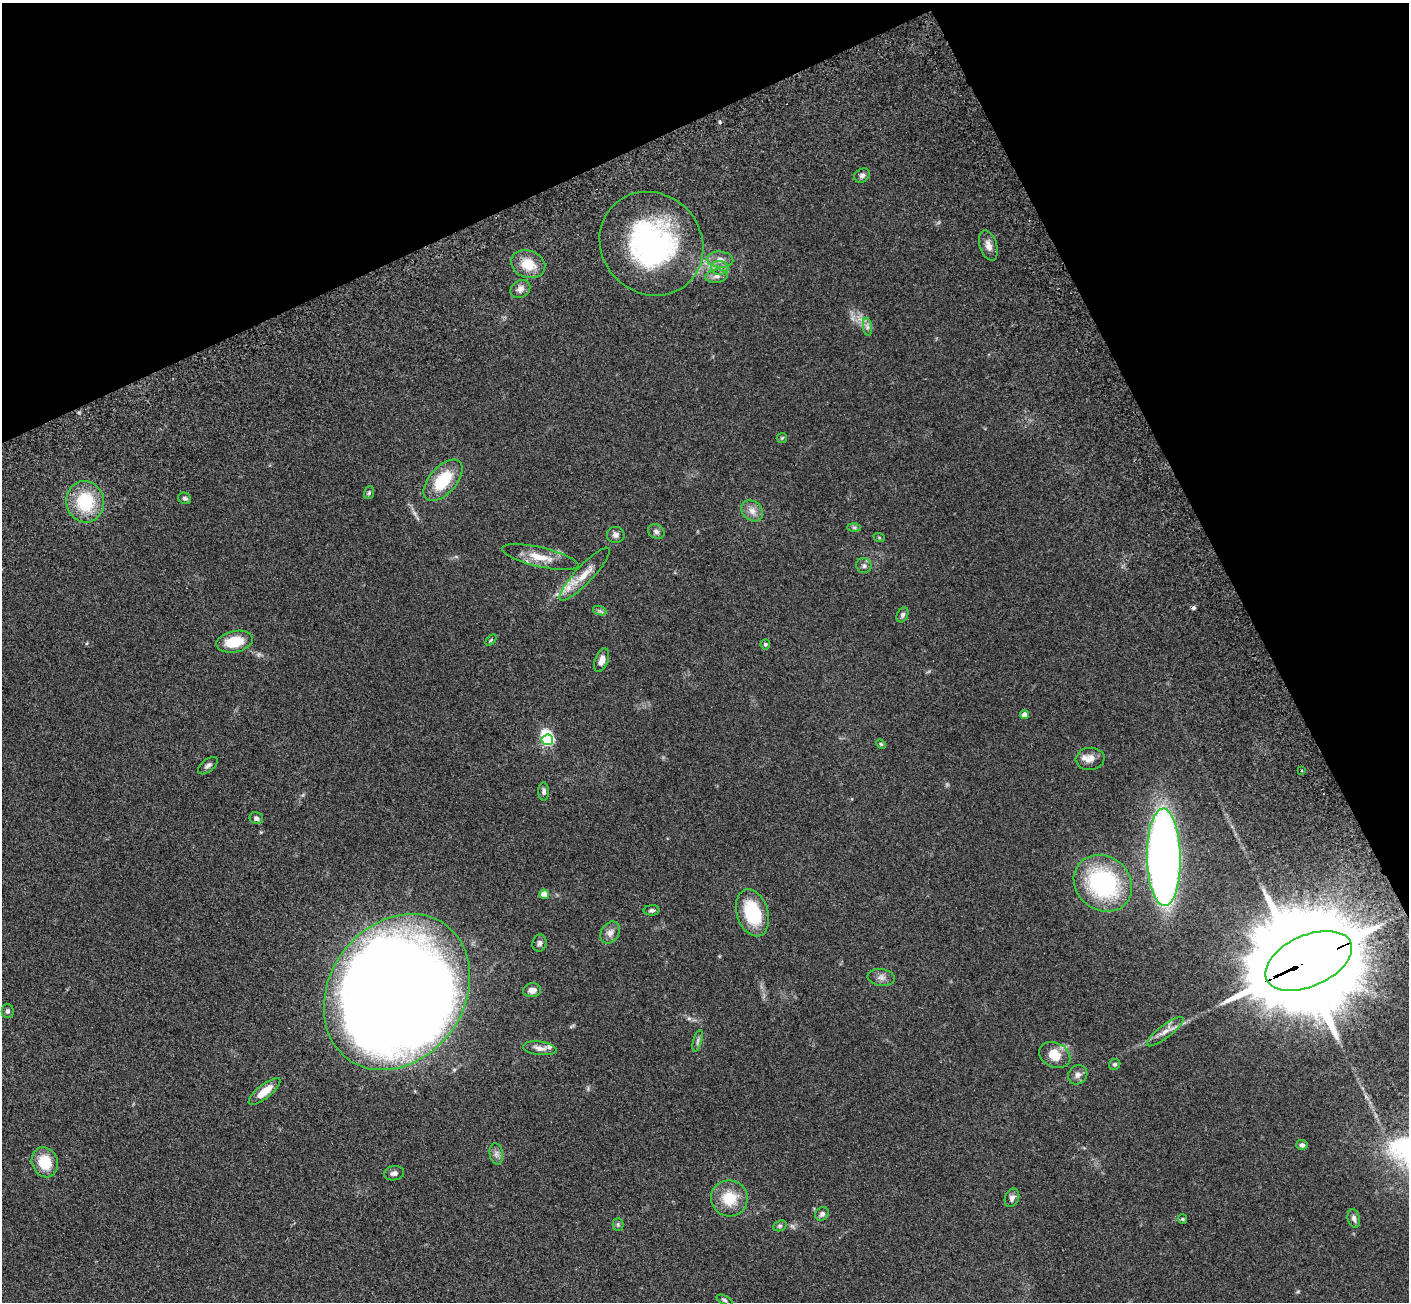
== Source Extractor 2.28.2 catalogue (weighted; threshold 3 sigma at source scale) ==
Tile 3 of 4 x 4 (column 3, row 1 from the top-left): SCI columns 2971-4377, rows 4374-5673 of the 5945 x 5933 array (HDU 1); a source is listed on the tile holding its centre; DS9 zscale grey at full resolution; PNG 1411 x 1304 px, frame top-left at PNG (2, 3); each listed source drawn as its Kron ellipse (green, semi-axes under 4 px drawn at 4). Shown black and unused: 23% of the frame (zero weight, under 3 of 5 exposures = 10% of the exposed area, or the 3 px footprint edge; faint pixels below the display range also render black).
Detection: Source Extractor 2.28.2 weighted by HDU 2 'WHT'; one run over the whole footprint, this tile lists its part. Background 0.246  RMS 0.0083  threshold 0.0373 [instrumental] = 3 sigma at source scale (4.5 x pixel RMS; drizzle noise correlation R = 1.50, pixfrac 1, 0.05/0.05 arcsec/px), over >= 5 px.
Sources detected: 74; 1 too faint to see at this stretch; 2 inside a brighter object's white glare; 1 cosmic-ray / hot-pixel residue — neither listed nor drawn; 3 inside a brighter listed object's ellipse — not listed separately; the other 67 listed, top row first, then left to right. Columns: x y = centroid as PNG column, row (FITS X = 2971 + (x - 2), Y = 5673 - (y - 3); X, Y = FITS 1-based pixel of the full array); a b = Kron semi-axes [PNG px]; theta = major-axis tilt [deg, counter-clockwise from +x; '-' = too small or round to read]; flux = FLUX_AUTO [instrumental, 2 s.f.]
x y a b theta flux
862 175 8 6 34 2.4
651 244 54 49 -45 160
988 246 16 8 -72 5.7
720 260 13 8 -5 5.9
528 264 17 13 -20 16
720 268 9 7 -1 3.8
717 276 11 6 8 3.8
520 289 10 8 34 4.1
867 327 9 4 -82 2.3
782 438 5 5 - 1.1
443 480 25 13 48 32
369 493 6 5 - 1.2
185 498 7 5 -27 1.8
85 502 21 18 -75 39
752 511 12 9 -42 5.6
854 527 7 4 -1 1.5
656 532 8 7 - 2.5
616 535 9 8 - 3.5
879 537 6 3 -20 0.8
540 557 39 9 -13 15
864 566 8 7 - 2.7
585 574 35 9 47 13
600 611 7 4 -18 1.7
902 615 8 5 65 2
491 640 6 4 45 0.99
234 642 18 10 12 23
765 644 5 4 - 1.2
602 660 12 6 70 5.3
1024 715 4 4 - 5.2
547 740 6 5 - 95
881 744 5 4 - 0.94
1090 759 14 11 6 6
208 766 12 6 39 2.6
1301 771 3 2 - 1.1
544 792 9 5 -89 2.3
256 818 7 6 - 2.7
1164 857 49 16 -89 640
1103 883 31 26 -39 100
544 894 4 4 - 8.4
652 910 8 5 1 1.8
753 913 24 15 -72 40
610 933 12 9 58 4.7
539 943 9 7 75 2.3
1309 961 46 25 24 24000
881 977 13 8 -7 4.1
532 990 9 7 6 4.5
397 992 83 67 54 2700
8 1011 7 6 - 1.8
1165 1032 22 6 38 6.9
697 1041 11 3 75 1.8
540 1048 17 7 -7 4.5
1055 1055 16 12 -26 14
1115 1064 6 5 - 1.5
1078 1075 10 9 - 3.7
264 1091 20 6 39 12
1302 1145 5 5 - 2.5
496 1154 11 6 -80 3.3
45 1162 15 13 -70 21
394 1173 10 7 8 3.1
729 1198 18 18 - 22
1012 1198 9 7 67 3.5
822 1214 7 6 - 2.3
1354 1218 9 6 -77 2.7
1182 1219 5 4 - 0.94
618 1224 6 5 - 1.4
780 1226 7 5 21 1.5
724 1300 8 4 -25 1.6
Overlapping masked pixels (flux is a lower limit): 1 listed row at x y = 1309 961